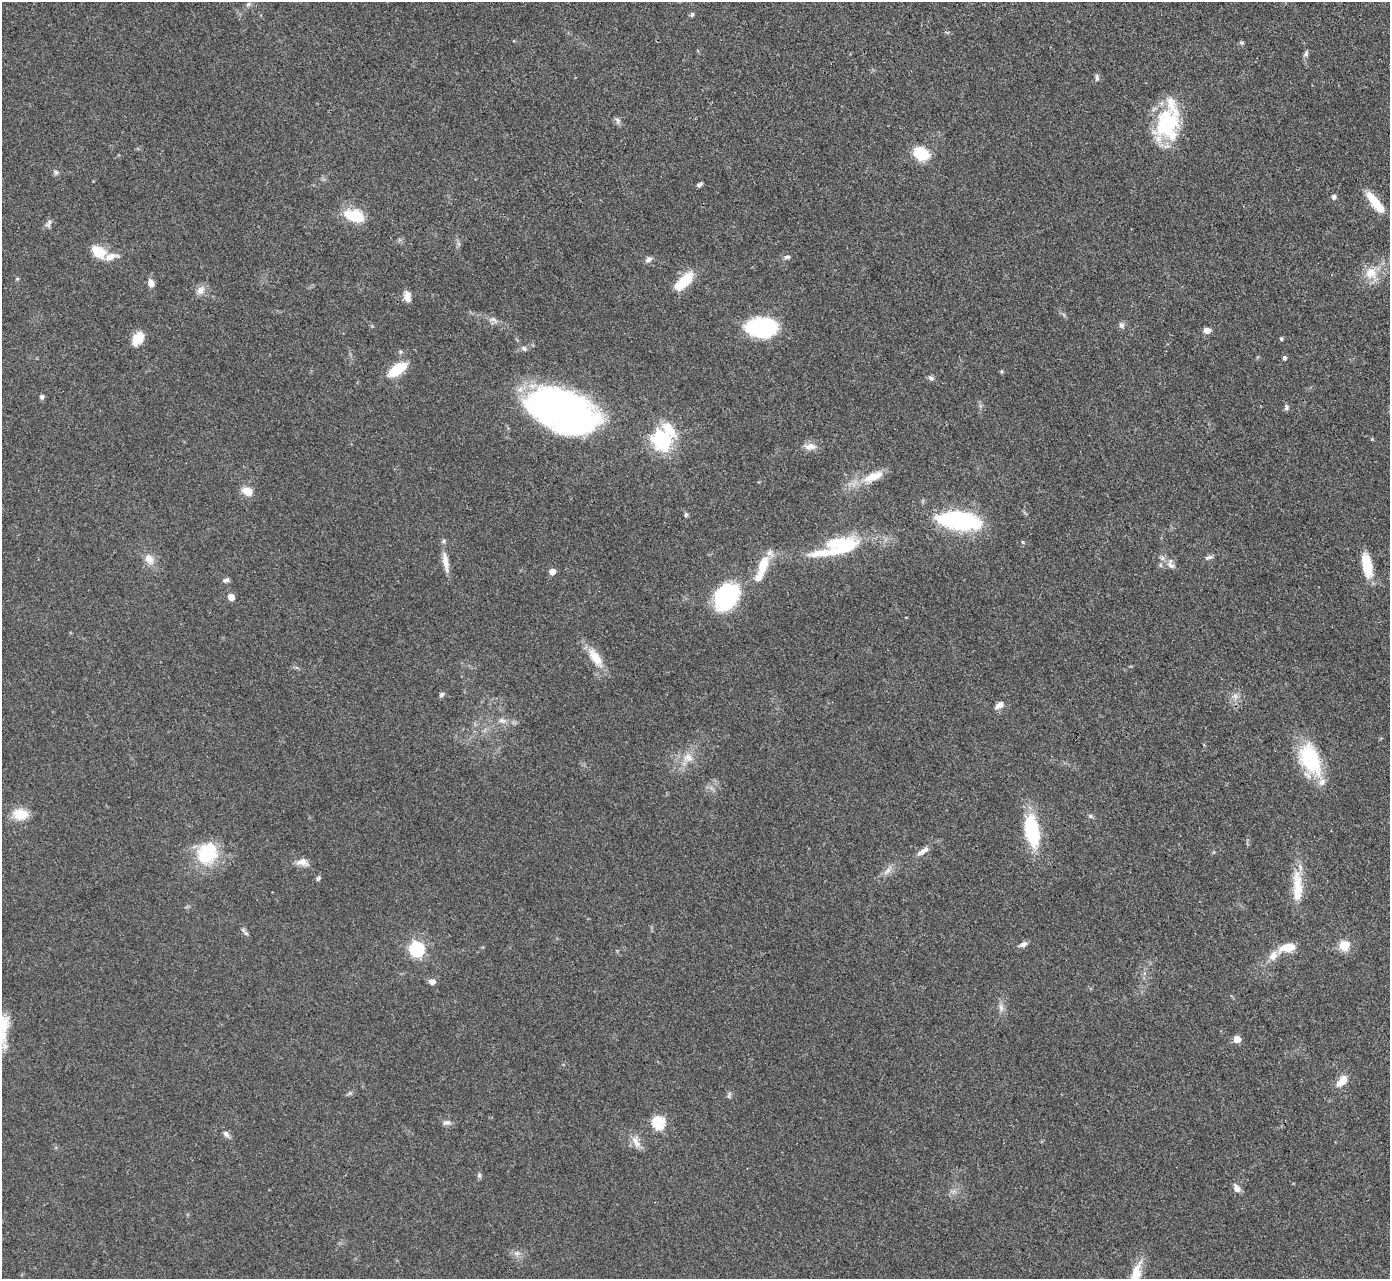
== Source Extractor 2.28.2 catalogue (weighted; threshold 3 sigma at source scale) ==
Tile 10 of 4 x 4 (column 2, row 3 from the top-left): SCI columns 1390-2777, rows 1430-2706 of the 5555 x 5545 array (HDU 1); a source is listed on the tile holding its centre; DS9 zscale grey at full resolution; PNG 1392 x 1281 px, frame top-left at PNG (2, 2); no overlay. Shown black and unused: <1% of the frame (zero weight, under 3 of 4 exposures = <1% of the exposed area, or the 3 px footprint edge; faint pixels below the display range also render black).
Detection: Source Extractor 2.28.2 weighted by HDU 2 'WHT'; one run over the whole footprint, this tile lists its part. Background 0.07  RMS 0.0052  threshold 0.0235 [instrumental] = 3 sigma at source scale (4.5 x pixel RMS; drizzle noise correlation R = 1.50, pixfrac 1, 0.05/0.05 arcsec/px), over >= 5 px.
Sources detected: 98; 1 too faint to see at this stretch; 3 inside a brighter object's white glare — not listed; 7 inside a brighter listed object's ellipse — not listed separately; the other 87 listed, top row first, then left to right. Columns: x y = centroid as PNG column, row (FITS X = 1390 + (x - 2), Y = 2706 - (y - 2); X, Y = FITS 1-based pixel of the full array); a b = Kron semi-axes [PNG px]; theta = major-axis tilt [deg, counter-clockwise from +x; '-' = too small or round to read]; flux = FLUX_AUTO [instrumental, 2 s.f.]
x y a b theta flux
248 4 7 5 22 1.2
692 14 6 5 - 0.95
1242 42 5 5 - 0.95
1306 54 8 6 76 1.3
1097 78 9 5 -90 1.3
617 120 10 5 -68 1.4
1162 124 53 16 75 26
921 153 14 11 -30 19
56 172 7 5 -44 1.1
699 185 7 5 23 1.2
1334 197 5 5 - 1.7
1375 202 31 9 -52 12
354 216 26 14 -15 15
49 222 10 5 60 1.6
98 252 16 11 -29 12
787 257 8 5 8 1.3
648 259 10 6 28 1.9
1371 273 18 16 13 9.6
17 279 5 3 - 0.54
684 282 25 10 44 16
151 283 9 7 -71 3.4
201 290 13 10 51 3.6
407 296 12 8 -79 3.6
493 319 11 6 -24 2.3
1121 325 8 6 -78 1.8
762 327 26 16 2 67
1207 330 8 6 -4 2.9
137 339 16 12 62 7.6
1281 339 4 3 - 0.91
524 348 8 6 -48 1.5
1284 358 5 5 - 1
397 369 21 9 35 17
931 378 8 6 -20 1.3
42 397 6 6 - 1.2
1286 407 9 5 88 1.2
561 410 63 33 -20 260
662 440 9 7 63 270
810 446 17 9 2 4.3
873 476 30 11 22 11
247 491 12 9 -22 6.2
686 515 7 5 69 0.77
959 521 41 16 -7 67
846 547 98 15 14 38
1208 557 11 5 17 1.5
149 559 13 10 -57 5.2
445 562 28 7 -80 6.3
1160 565 6 4 -89 0.84
1367 565 27 10 -79 14
1171 566 13 6 -35 2.6
552 572 5 4 - 6.2
226 580 9 5 7 1.4
231 597 7 6 - 3.8
727 597 28 21 53 56
595 657 30 12 -57 10
442 694 7 5 46 1.2
999 705 11 7 35 3.1
502 721 11 7 -13 2.5
688 757 13 11 -30 5.4
1310 759 34 20 -66 39
20 814 19 14 -2 9.6
1090 816 6 5 - 0.88
1032 830 30 13 -80 39
923 851 19 6 32 3.1
207 852 27 25 -38 25
302 862 15 8 -7 3.9
887 871 11 5 45 2.4
318 878 7 5 54 1.1
1298 890 51 12 -84 16
246 933 8 4 -48 1.2
1023 944 9 6 20 2.2
1344 945 7 6 - 15
1287 947 19 9 8 10
417 949 6 6 - 110
1273 956 12 9 54 4.8
432 981 7 6 - 2.8
1001 1008 11 6 -75 2.3
4 1024 29 15 88 12
1237 1039 5 5 - 11
1342 1081 16 8 48 6.5
447 1122 11 6 5 2
658 1123 6 6 - 58
226 1134 11 6 -49 1.9
636 1141 19 8 -58 4.5
479 1175 7 5 -76 1.1
1237 1188 10 6 -54 3.4
517 1254 7 4 -72 1.3
1136 1273 31 12 77 11
Isophote crosses this tile's border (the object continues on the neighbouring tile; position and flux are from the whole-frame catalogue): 2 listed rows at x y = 4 1024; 1136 1273